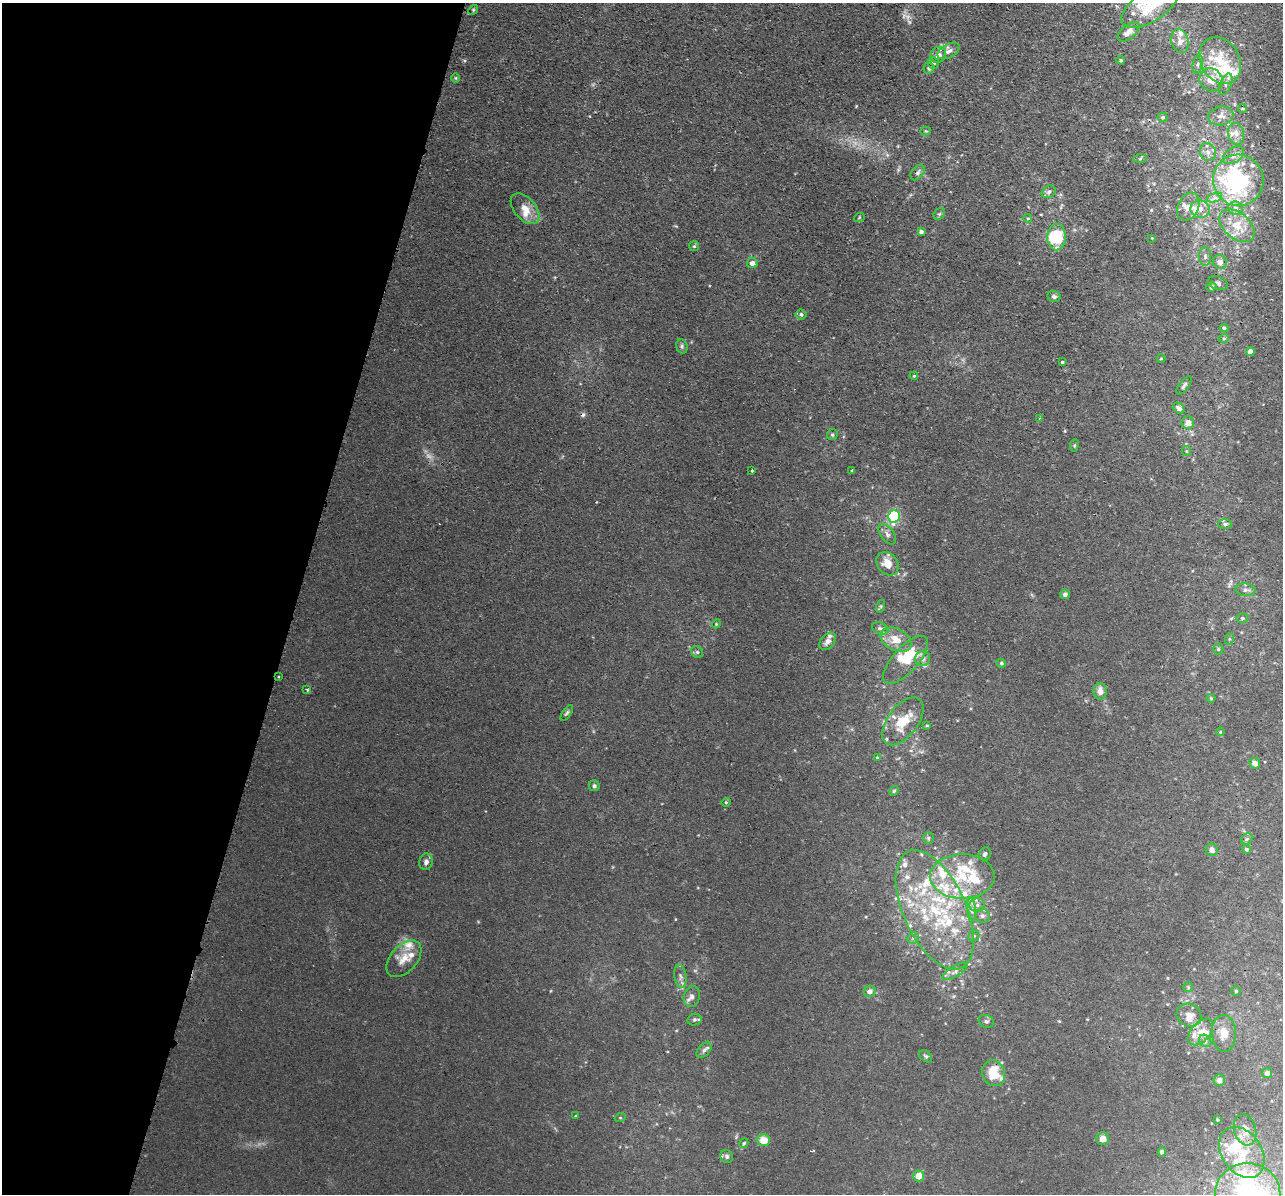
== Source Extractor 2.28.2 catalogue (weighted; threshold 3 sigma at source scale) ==
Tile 9 of 4 x 4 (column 1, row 3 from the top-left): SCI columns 18-1298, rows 1500-2691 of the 5159 x 5259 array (HDU 1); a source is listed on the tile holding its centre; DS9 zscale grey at full resolution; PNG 1285 x 1196 px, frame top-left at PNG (2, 3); each listed source drawn as its Kron ellipse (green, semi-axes under 4 px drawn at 4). Shown black and unused: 23% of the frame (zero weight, under 2 of 3 exposures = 3% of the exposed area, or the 3 px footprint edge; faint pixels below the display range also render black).
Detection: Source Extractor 2.28.2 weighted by HDU 2 'WHT'; one run over the whole footprint, this tile lists its part. Background 0.0203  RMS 0.0052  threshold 0.0234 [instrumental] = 3 sigma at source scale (4.5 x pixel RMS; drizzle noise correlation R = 1.50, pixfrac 1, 0.05/0.05 arcsec/px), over >= 5 px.
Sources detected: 199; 2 too faint to see at this stretch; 4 inside a brighter object's white glare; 1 cosmic-ray / hot-pixel residue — neither listed nor drawn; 57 inside a brighter listed object's ellipse — not listed separately; the other 135 listed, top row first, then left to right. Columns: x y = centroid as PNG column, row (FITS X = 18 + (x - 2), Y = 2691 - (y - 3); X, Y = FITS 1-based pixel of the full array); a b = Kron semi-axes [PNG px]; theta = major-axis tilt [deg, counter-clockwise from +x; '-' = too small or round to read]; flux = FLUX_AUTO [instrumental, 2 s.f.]
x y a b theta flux
1151 5 33 16 34 24
473 10 5 4 - 0.68
1128 32 13 7 38 3
1180 41 12 8 -75 3.8
949 51 12 6 29 2.5
938 55 9 7 49 2.8
1121 60 4 3 - 0.67
1220 60 25 19 -59 18
933 63 6 5 - 1.7
1198 64 10 5 78 1.5
929 68 6 5 - 1.1
456 78 5 3 - 0.47
1211 80 12 11 - 6.8
1226 84 11 5 69 1.9
1243 109 4 2 - 0.51
1221 116 12 9 11 3.7
1163 117 5 5 - 0.88
926 131 5 4 - 0.63
1236 134 11 8 -77 3.1
1208 152 9 7 -64 2.5
1233 155 11 7 34 2.8
1140 159 6 4 3 0.85
918 172 9 5 52 1.5
1238 180 25 25 - 67
1049 192 7 6 - 1.5
1214 198 8 4 18 1.8
1188 206 15 10 65 5.6
1236 208 7 6 - 1.9
525 209 18 10 -49 6.2
1200 209 9 9 - 4.3
939 214 6 5 - 0.95
859 218 5 3 - 0.52
1028 218 4 4 - 0.52
1237 226 20 13 -40 12
921 232 4 4 - 1.8
1057 237 13 9 89 19
1152 238 3 3 - 0.33
694 246 5 5 - 0.72
1205 256 9 6 -89 1.8
1220 262 7 7 - 3.3
752 263 5 5 - 2.8
1218 283 10 6 -22 1.6
1211 287 5 5 - 1.9
1054 297 6 5 - 1.5
801 314 5 5 - 1.2
1224 328 4 4 - 0.97
1224 338 5 3 - 0.48
682 346 7 5 -71 1.1
1250 351 4 4 - 3.2
1161 358 4 3 - 0.38
1062 362 3 3 - 1.4
914 376 4 3 - 0.39
1184 385 11 4 53 1.3
1179 408 6 4 -36 1.9
1039 418 3 3 - 0.44
1188 423 6 6 - 3.8
832 435 6 5 - 1
1074 445 6 3 81 0.59
1186 451 5 4 - 0.61
752 470 3 3 - 1.4
852 471 3 3 - 0.62
894 516 6 5 - 48
1225 524 7 5 0 1.1
887 534 11 6 -53 2.2
887 564 13 10 -50 7.1
1245 590 10 6 -7 2.2
1065 594 5 4 - 1.5
881 606 6 4 72 0.69
1242 618 6 5 - 1.1
716 624 4 3 - 0.5
880 628 8 5 -23 1.6
1229 639 6 4 71 0.66
896 640 16 11 -27 7.7
828 641 10 6 51 2.7
1218 649 5 5 - 0.82
697 652 6 5 - 0.99
922 659 7 7 - 2.1
906 660 30 12 48 19
1001 663 5 4 - 0.77
278 677 3 2 - 0.74
307 689 4 3 - 0.87
1100 691 8 6 -88 3.6
1211 698 4 4 - 0.5
567 713 9 4 55 1
903 721 28 15 53 14
927 725 4 3 - 0.58
1220 732 4 3 - 0.46
877 758 4 4 - 0.82
1255 763 5 5 - 2.8
594 786 5 5 - 1
894 791 5 4 - 0.77
726 802 4 4 - 0.57
928 838 6 5 - 0.94
1247 839 6 5 - 1
1246 849 4 4 - 1.3
1212 850 6 6 - 2.6
985 854 7 6 - 1.4
426 862 8 6 76 2.1
962 876 32 22 0 26
977 905 8 6 1 2.2
935 910 64 31 -65 64
972 910 12 4 -85 2.1
982 916 7 7 - 1.9
974 936 6 5 - 0.78
913 938 6 5 - 1.2
404 959 22 13 48 7.4
955 971 14 5 31 2.2
680 976 12 6 -81 2.1
1188 987 5 5 - 0.68
870 991 6 5 - 2.8
1236 991 5 5 - 0.73
692 996 10 8 77 2.4
1189 1015 13 11 -27 4.7
694 1020 7 6 - 1.2
986 1021 8 6 -24 1.3
1201 1032 15 9 49 6.6
1224 1033 18 12 -86 6.5
1205 1041 7 5 -49 1.3
704 1050 9 5 48 1.7
926 1056 7 5 -39 0.9
993 1073 13 11 -67 16
1267 1073 5 5 - 2.3
1219 1080 5 5 - 1.9
576 1116 3 3 - 1.2
620 1118 5 3 - 0.47
1217 1119 3 3 - 0.47
1245 1130 16 11 -74 5.2
1103 1139 6 6 - 3.3
764 1140 6 6 - 6.9
744 1143 5 4 - 0.66
1162 1152 5 4 - 1.3
1242 1152 28 20 -56 18
727 1156 7 6 - 1.5
919 1176 5 5 - 6.1
1248 1193 32 30 -2 66
Overlapping masked pixels (flux is a lower limit): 1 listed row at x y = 278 677
Isophote crosses this tile's border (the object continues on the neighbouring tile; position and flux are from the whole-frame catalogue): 2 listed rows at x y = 1151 5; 1248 1193